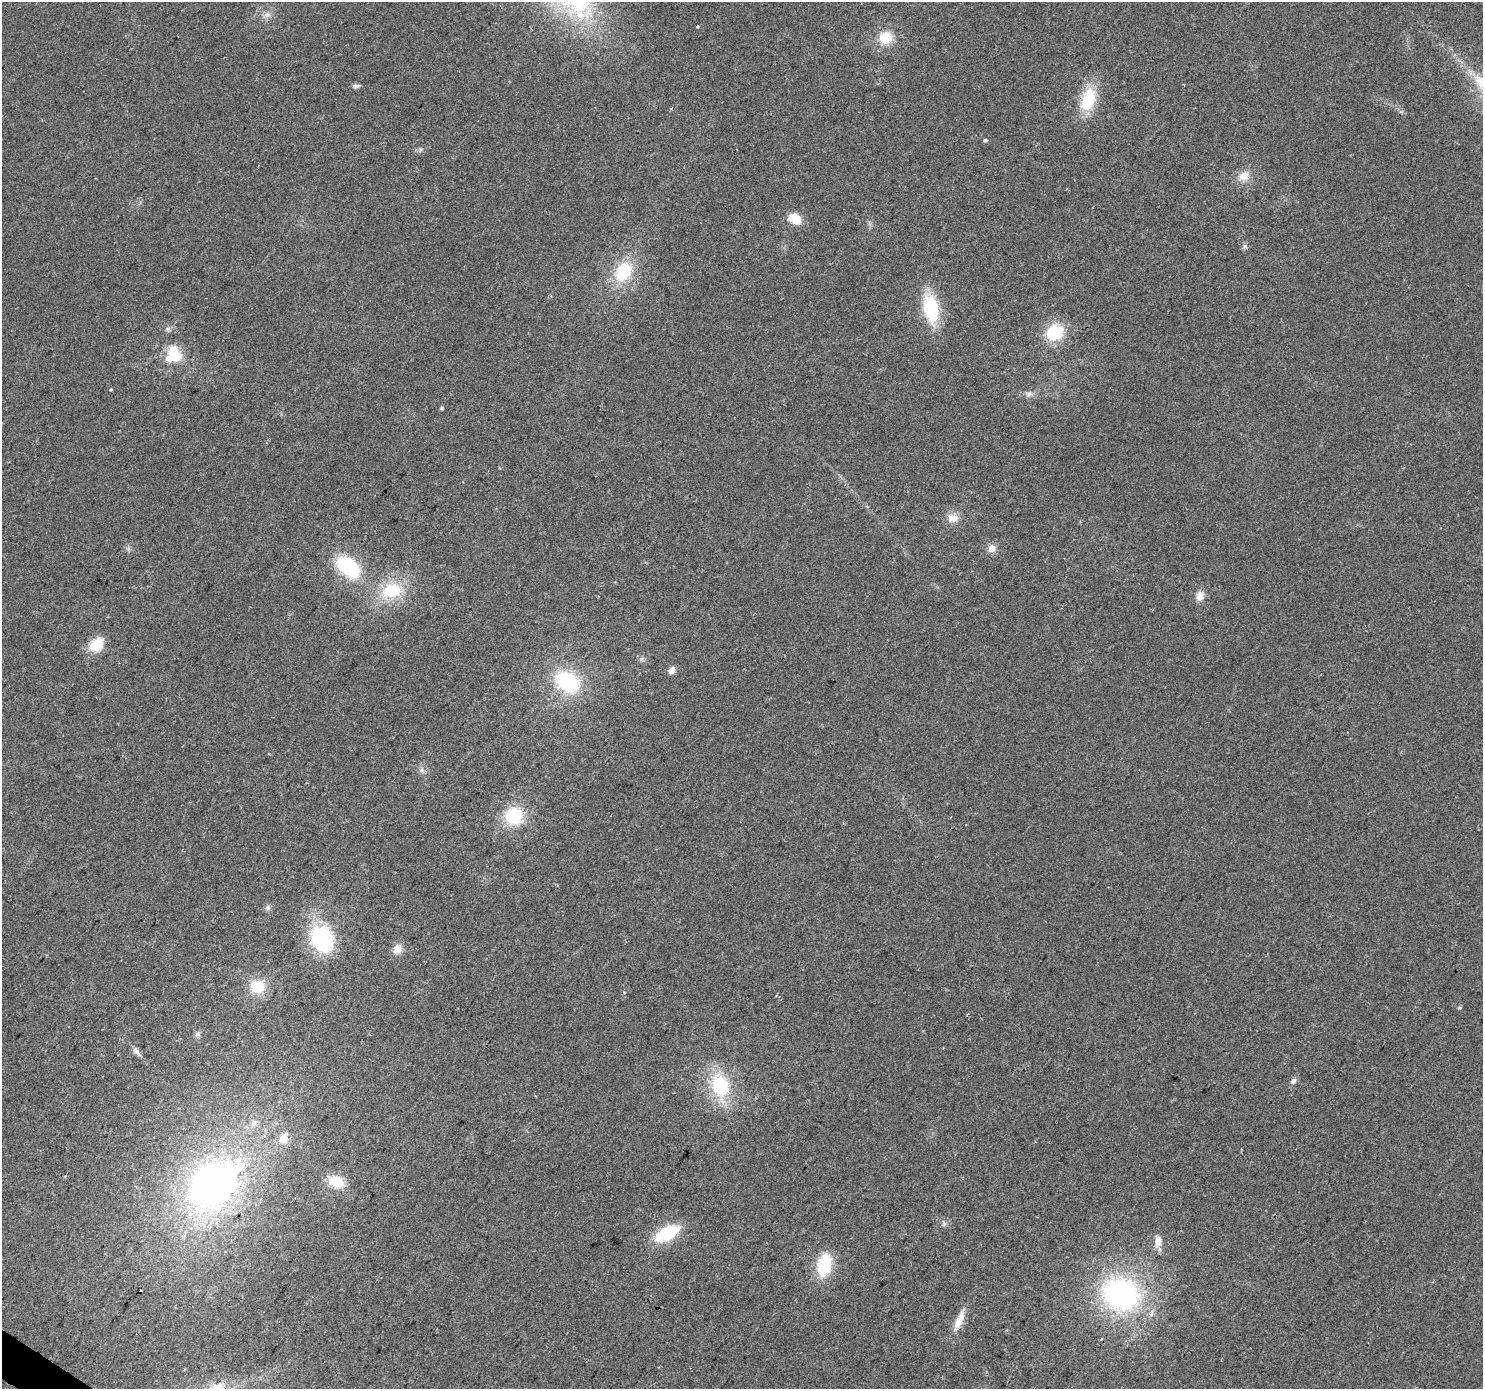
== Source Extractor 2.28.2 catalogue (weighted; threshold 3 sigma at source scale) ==
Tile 7 of 4 x 4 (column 3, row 2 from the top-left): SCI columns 2964-4444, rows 2960-4346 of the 5931 x 5985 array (HDU 1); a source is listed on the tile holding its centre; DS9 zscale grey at full resolution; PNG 1485 x 1391 px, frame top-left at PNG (2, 2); no overlay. Shown black and unused: <1% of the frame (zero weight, under 2 of 3 exposures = <1% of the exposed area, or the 3 px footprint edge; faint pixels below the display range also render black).
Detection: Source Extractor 2.28.2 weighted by HDU 2 'WHT'; one run over the whole footprint, this tile lists its part. Background 0.0505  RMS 0.0082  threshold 0.0368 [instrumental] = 3 sigma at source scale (4.5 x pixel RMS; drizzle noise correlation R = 1.50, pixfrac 1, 0.0396/0.0396 arcsec/px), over >= 5 px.
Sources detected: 49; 1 inside a brighter object's white glare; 1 cosmic-ray / hot-pixel residue — not listed; the other 47 listed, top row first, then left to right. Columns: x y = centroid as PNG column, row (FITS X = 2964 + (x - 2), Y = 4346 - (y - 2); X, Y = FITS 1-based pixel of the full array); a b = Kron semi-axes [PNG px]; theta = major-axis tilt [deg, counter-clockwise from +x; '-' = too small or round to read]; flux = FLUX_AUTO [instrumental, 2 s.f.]
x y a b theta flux
267 15 10 6 7 3.8
697 26 3 3 - 1.1
886 38 18 17 - 19
356 86 10 5 5 2.2
1088 99 30 17 72 34
985 140 3 3 - 3.6
1244 176 17 13 34 10
794 219 11 8 -24 22
1245 246 6 5 - 1.9
623 272 22 16 60 39
931 308 28 14 -78 52
168 329 7 6 - 2.1
1055 332 18 14 34 38
174 357 22 10 12 18
111 389 4 3 - 0.71
1029 394 9 8 - 3.5
441 408 5 4 - 1.2
953 518 15 11 -3 8.6
991 548 11 9 66 5.6
348 567 21 14 -38 71
391 591 27 19 21 39
1200 596 9 8 - 8.2
96 645 12 9 43 28
642 659 7 4 88 1.6
672 670 8 7 - 5
567 682 25 18 -34 68
422 770 7 6 - 2.5
514 816 18 18 - 40
268 908 7 5 69 2
322 939 23 18 -64 97
397 949 12 11 - 7.7
257 987 19 18 - 20
198 1034 7 6 - 2
136 1051 12 6 -46 3.4
1293 1081 9 6 59 2.8
720 1086 29 21 -75 52
535 1096 3 2 - 0.73
255 1123 14 8 41 6
283 1138 13 10 70 11
336 1182 17 13 -22 19
214 1184 72 52 41 320
944 1224 8 6 88 2.2
667 1233 23 11 29 48
1158 1241 15 9 -87 7.7
824 1265 21 13 77 43
1121 1294 39 33 -22 180
958 1322 25 10 72 11